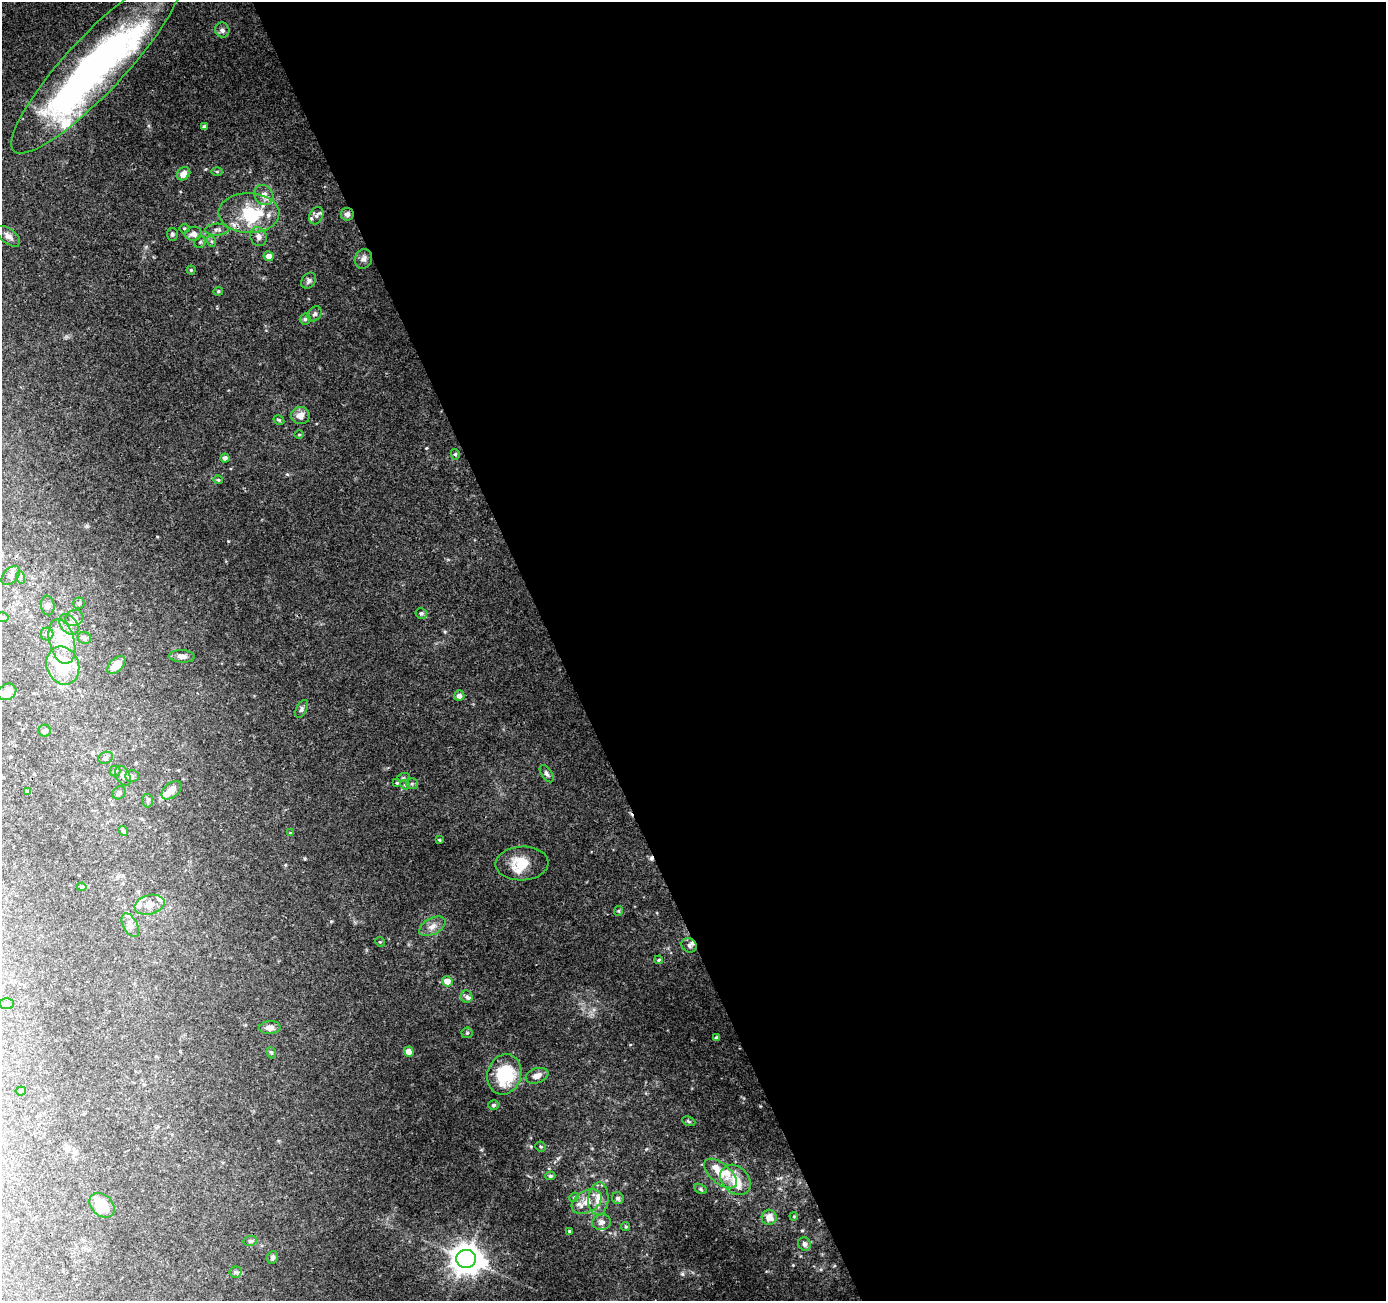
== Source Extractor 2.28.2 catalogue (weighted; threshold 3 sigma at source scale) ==
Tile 8 of 4 x 4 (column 4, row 2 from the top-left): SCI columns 4205-5588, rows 2706-4004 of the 5646 x 5464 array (HDU 1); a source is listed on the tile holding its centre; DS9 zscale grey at full resolution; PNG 1388 x 1303 px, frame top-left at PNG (2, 2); each listed source drawn as its Kron ellipse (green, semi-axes under 4 px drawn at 4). Shown black and unused: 60% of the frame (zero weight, under 3 of 4 exposures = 5% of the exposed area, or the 3 px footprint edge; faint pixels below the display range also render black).
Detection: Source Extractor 2.28.2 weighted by HDU 2 'WHT'; one run over the whole footprint, this tile lists its part. Background 0.0723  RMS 0.0051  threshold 0.0231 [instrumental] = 3 sigma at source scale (4.5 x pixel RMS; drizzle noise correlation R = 1.50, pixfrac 1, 0.0396/0.0396 arcsec/px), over >= 5 px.
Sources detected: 126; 2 inside a brighter object's white glare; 2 cosmic-ray / hot-pixel residue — neither listed nor drawn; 16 inside a brighter listed object's ellipse — not listed separately; the other 106 listed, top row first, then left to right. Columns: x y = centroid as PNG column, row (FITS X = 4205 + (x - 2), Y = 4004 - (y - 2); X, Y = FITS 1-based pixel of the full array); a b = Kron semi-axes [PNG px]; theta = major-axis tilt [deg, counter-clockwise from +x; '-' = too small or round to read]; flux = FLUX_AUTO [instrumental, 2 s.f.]
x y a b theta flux
222 30 7 7 - 1.9
96 64 120 28 47 250
204 127 3 3 - 1.2
217 172 6 4 -1 0.67
183 174 7 6 - 3.5
264 195 10 9 - 4.1
249 213 30 20 -1 29
347 214 6 6 - 2.2
316 216 9 6 64 2
185 228 5 5 - 0.74
217 230 12 6 1 2.1
172 234 6 5 - 1
193 234 8 7 - 3
8 236 14 7 -39 2.7
258 237 10 8 -66 2.7
211 241 6 4 -71 0.74
200 242 6 5 - 0.83
269 256 5 5 - 3.2
363 259 10 8 70 2.5
191 270 4 4 - 0.68
308 281 9 6 52 1.6
218 291 5 4 - 0.68
315 314 8 6 54 1.6
305 319 5 5 - 0.97
300 416 9 8 - 3.8
279 420 6 4 -30 0.71
299 435 5 3 - 0.48
455 454 5 4 - 0.86
225 458 4 4 - 1.8
218 480 5 3 - 0.65
11 576 11 7 47 2.5
20 577 6 4 -71 0.94
79 603 6 5 - 1.2
48 605 10 7 -85 2.1
421 613 6 5 - 1.3
2 617 6 5 - 0.97
74 618 9 7 25 2.5
69 625 12 8 -52 3.6
47 634 6 6 - 1.5
84 638 6 6 - 1.6
62 642 23 12 -75 20
182 656 13 6 -4 2.3
116 665 11 6 43 4.8
63 666 19 16 -68 26
7 692 10 7 29 7.1
459 696 5 5 - 2.4
302 709 10 5 63 1.3
45 730 6 6 - 1.1
105 758 8 5 21 1.2
115 771 5 5 - 0.78
547 774 10 5 -57 1.4
123 776 11 6 -60 1.7
132 776 7 6 - 1.2
403 778 6 4 19 0.64
397 783 4 4 - 0.54
412 784 6 5 - 0.93
405 785 5 4 - 0.57
172 790 11 7 40 3.8
27 792 4 3 - 1.4
119 793 7 6 - 1.4
148 800 7 5 89 0.92
123 831 5 4 - 0.75
290 833 4 4 - 0.37
439 840 4 3 - 0.57
522 863 26 17 3 11
82 887 5 3 - 0.8
150 905 15 9 16 4.5
618 911 5 4 - 0.61
130 925 13 7 -61 2.7
432 926 14 8 29 3.6
380 942 5 4 - 0.5
689 945 8 7 - 1.7
659 960 4 3 - 0.58
447 981 5 5 - 4.9
467 996 6 5 - 1.4
7 1004 7 5 1 1.2
270 1028 11 6 2 2.5
467 1033 5 5 - 0.73
716 1038 4 3 - 1.2
409 1052 5 5 - 4
271 1053 6 4 -67 0.75
504 1074 20 16 74 29
537 1076 12 7 19 3.6
21 1091 5 4 - 0.77
493 1105 5 4 - 1
689 1121 7 4 -21 0.77
540 1147 5 5 - 0.7
720 1174 19 10 -40 8.1
550 1176 5 4 - 0.88
736 1180 17 13 -44 10
701 1189 7 4 -28 0.81
574 1197 5 4 - 0.68
618 1198 6 5 - 1.5
598 1199 16 10 86 5.7
587 1202 16 11 31 5.7
102 1205 14 10 -44 13
794 1216 4 3 - 0.46
769 1217 7 7 - 4.7
602 1222 9 8 - 2.6
626 1227 4 4 - 0.72
569 1231 4 4 - 0.59
250 1241 7 5 12 1.1
804 1244 7 6 - 2.4
272 1257 7 5 71 1.1
466 1259 10 9 - 820
236 1272 6 5 - 1.2
Overlapping masked pixels (flux is a lower limit): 1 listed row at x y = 347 214
Isophote crosses this tile's border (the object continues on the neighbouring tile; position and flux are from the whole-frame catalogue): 3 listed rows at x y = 96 64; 2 617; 7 692